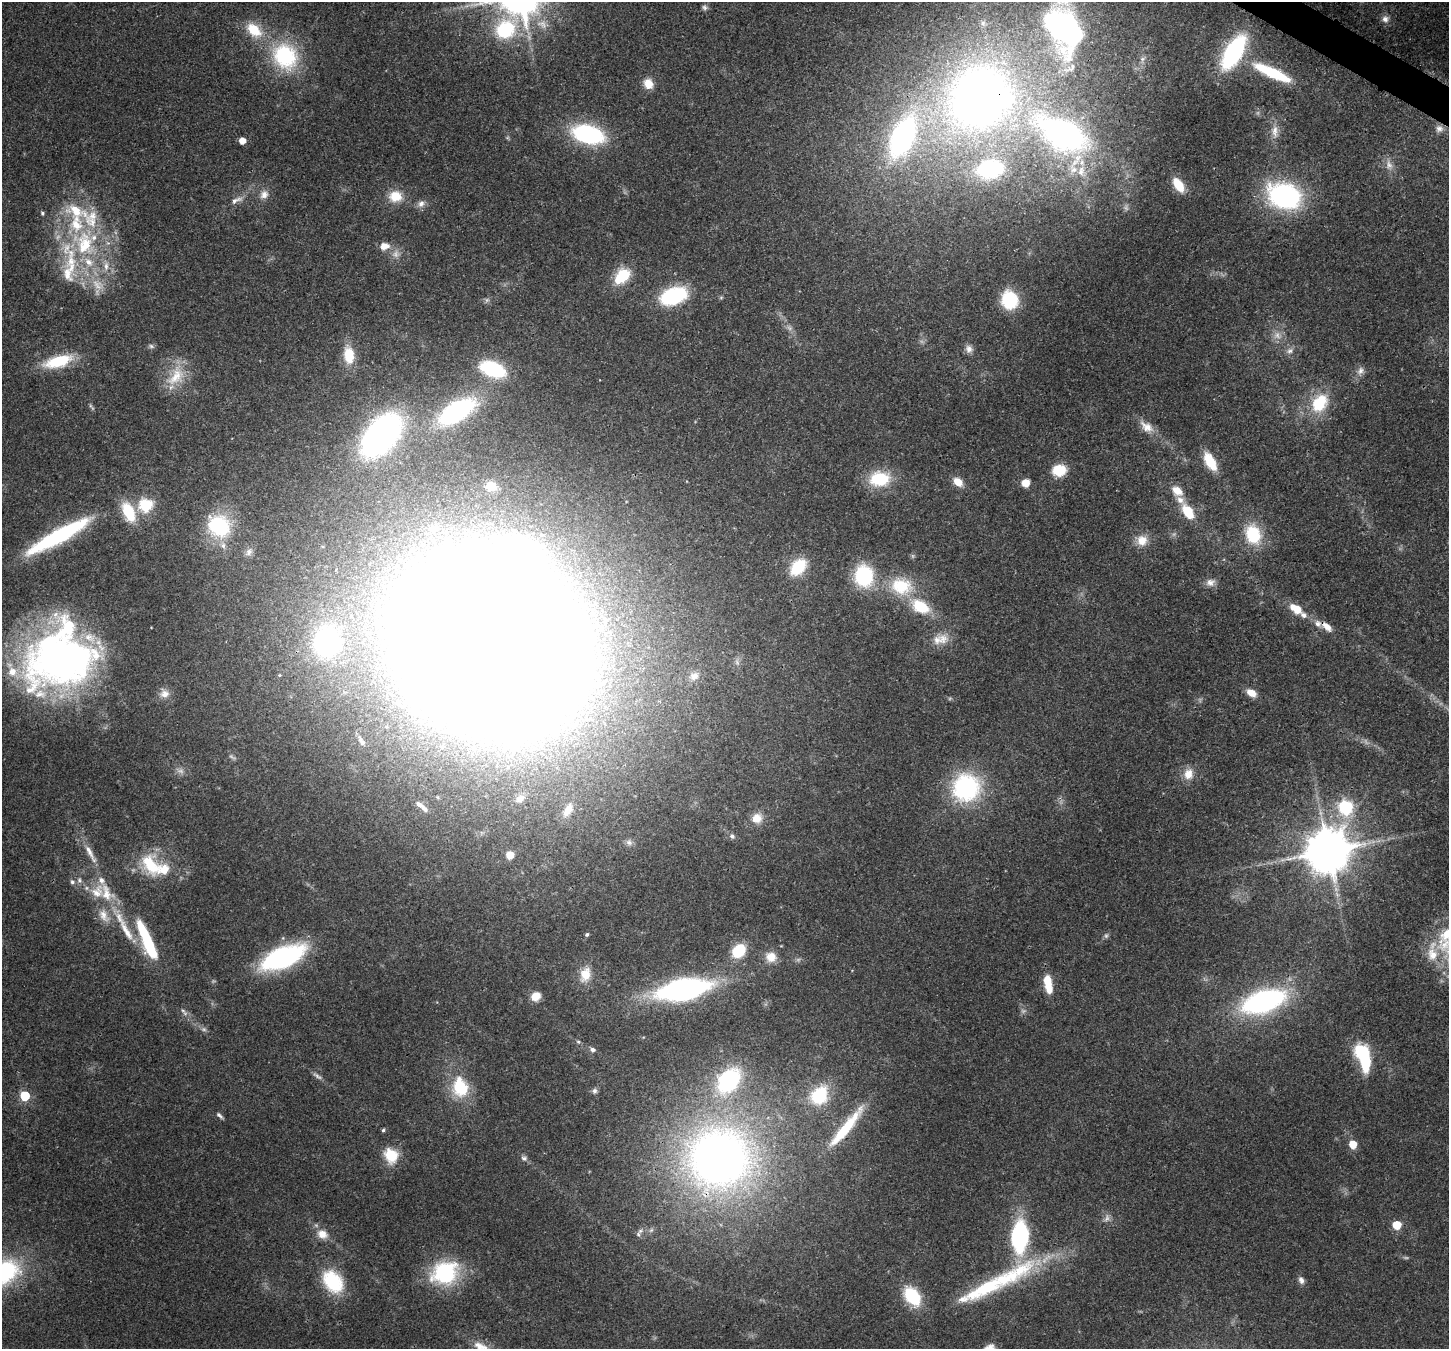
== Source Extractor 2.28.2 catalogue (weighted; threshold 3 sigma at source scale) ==
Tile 10 of 4 x 4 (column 2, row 3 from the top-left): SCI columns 1526-2972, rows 1710-3056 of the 5939 x 6045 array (HDU 1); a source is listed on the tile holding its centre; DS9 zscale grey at full resolution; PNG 1451 x 1351 px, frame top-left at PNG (2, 2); no overlay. Shown black and unused: <1% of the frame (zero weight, under 3 of 4 exposures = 8% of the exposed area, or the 3 px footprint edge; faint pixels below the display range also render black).
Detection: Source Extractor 2.28.2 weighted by HDU 2 'WHT'; one run over the whole footprint, this tile lists its part. Background 0.0922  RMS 0.0037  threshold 0.0165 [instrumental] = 3 sigma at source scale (4.5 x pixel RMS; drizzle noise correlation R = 1.50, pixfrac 1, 0.0396/0.0396 arcsec/px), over >= 5 px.
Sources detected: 179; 16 too faint to see at this stretch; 5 inside a brighter object's white glare — not listed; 25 inside a brighter listed object's ellipse — not listed separately; the other 133 listed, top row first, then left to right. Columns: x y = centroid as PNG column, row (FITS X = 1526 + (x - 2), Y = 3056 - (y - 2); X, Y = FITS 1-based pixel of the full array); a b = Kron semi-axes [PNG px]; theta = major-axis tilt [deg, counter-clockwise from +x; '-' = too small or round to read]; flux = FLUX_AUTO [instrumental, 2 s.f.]
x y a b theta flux
704 7 7 6 - 1
1385 19 10 10 - 2.3
983 23 9 7 -57 1.6
1062 27 47 30 -63 130
505 29 27 21 18 33
254 30 24 15 -43 12
1234 52 28 13 60 61
285 56 37 32 -53 34
1142 59 8 7 - 1.4
1272 72 43 10 -25 23
648 84 11 9 -57 5
979 97 62 49 69 300
1439 129 11 10 - 2.3
1275 132 22 9 -88 4.1
588 134 25 14 -15 56
1063 134 52 28 -34 140
902 137 44 22 66 87
242 141 5 5 - 4.7
1389 165 13 8 -66 2.8
990 169 34 23 7 36
1178 185 15 8 -57 9.2
264 194 13 11 51 3.1
395 196 17 14 3 7.6
1284 196 25 18 -20 84
236 200 20 7 23 2.9
421 204 10 9 - 2.1
42 213 5 5 - 0.63
85 244 45 34 -73 49
384 246 13 9 8 3.9
623 275 9 6 44 39
674 296 21 12 20 43
1009 300 14 12 -72 25
1277 335 11 10 - 3.1
151 346 9 5 -16 0.95
969 349 11 9 -67 2.2
1290 351 11 8 21 2
349 355 19 11 -84 10
58 361 32 12 15 18
492 369 25 13 -20 27
1360 371 13 9 60 2.3
176 376 35 20 55 13
1319 403 19 14 52 19
91 407 12 3 -55 0.71
457 411 34 16 31 55
1147 427 21 11 -40 5.1
382 435 40 23 51 130
1210 462 19 9 -61 11
1059 470 11 9 8 14
880 479 21 15 5 19
958 482 9 6 -42 6.2
1025 483 8 8 - 4.7
491 486 12 10 -3 4.9
1177 491 16 11 -39 5
146 505 7 6 - 52
1188 511 9 6 -57 21
128 512 21 12 -65 15
219 526 27 23 -43 30
1253 534 22 17 -71 18
58 536 75 13 29 50
1142 540 14 14 - 5.3
249 552 11 8 53 1.8
798 567 21 14 48 14
864 576 19 16 -84 32
1210 582 12 10 21 2.6
901 586 32 25 -13 19
1296 609 10 6 -32 12
1304 615 8 7 - 1.7
1327 627 17 8 -40 3.6
943 639 16 13 89 4.7
327 641 30 26 78 60
489 646 100 90 -33 3800
61 661 84 53 24 190
694 676 13 11 34 3.4
1251 693 9 6 -32 6
164 694 13 11 5 3.2
361 741 15 7 -60 2
1188 774 15 13 69 4.9
966 788 30 29 - 46
520 798 12 9 41 2.7
419 804 12 6 -33 1.7
1346 807 7 6 - 64
568 810 17 9 60 3.8
757 818 14 13 - 5.3
732 836 8 7 - 1.3
629 842 9 8 - 1.6
1328 851 14 12 53 1600
90 853 34 7 -62 5.2
510 855 8 7 - 4.3
151 865 34 21 -56 18
79 880 9 7 -81 1.5
72 882 7 6 - 1.1
106 893 34 19 -63 15
126 931 42 10 -62 11
587 934 4 4 - 0.76
148 942 41 9 -67 34
738 951 13 10 48 16
1432 954 22 15 -77 8.1
283 957 37 16 23 77
771 957 13 12 - 5.2
585 974 20 14 75 6.7
1047 981 15 8 -83 7.7
683 989 47 18 11 100
536 996 9 8 - 4.9
1263 1001 33 15 18 100
183 1011 10 5 -37 1.2
578 1042 5 5 - 0.56
592 1050 7 5 -10 1.4
1361 1050 7 6 - 58
1365 1062 19 9 88 17
729 1080 23 16 52 48
460 1087 20 15 -76 20
594 1091 8 7 - 1.1
819 1095 25 19 56 18
25 1096 6 6 - 21
220 1115 10 4 -40 0.99
846 1127 60 11 51 18
383 1130 5 4 - 0.68
1353 1144 5 5 - 10
391 1155 20 16 -63 9.5
524 1158 9 7 -19 1.2
719 1158 72 67 5 280
1107 1218 12 7 68 1.7
1397 1225 5 5 - 14
322 1234 14 11 -25 4.8
638 1234 10 6 76 1.2
1020 1237 27 14 87 49
4 1272 34 23 28 47
445 1273 28 22 23 37
1301 1280 11 7 -67 1.7
333 1282 28 19 -55 22
985 1288 79 20 27 36
912 1296 19 12 -54 22
481 1347 26 11 -25 6.1
Overlapping masked pixels (flux is a lower limit): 7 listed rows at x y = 1272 72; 979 97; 1063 134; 1327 627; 327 641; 719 1158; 4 1272
Isophote crosses this tile's border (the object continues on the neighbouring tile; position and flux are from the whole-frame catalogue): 3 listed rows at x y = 1062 27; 4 1272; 481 1347